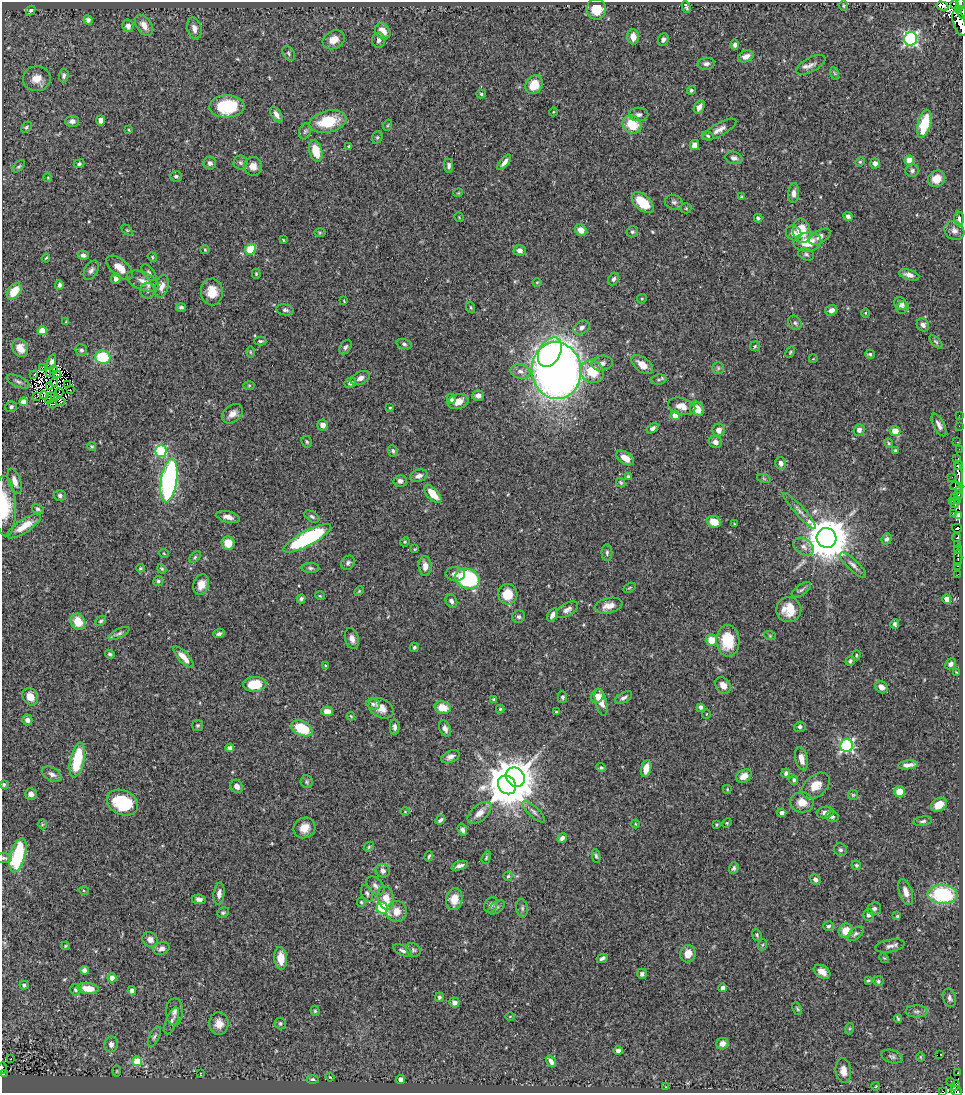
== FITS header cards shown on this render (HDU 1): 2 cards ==
NAXIS1  =                  961
NAXIS2  =                 1091

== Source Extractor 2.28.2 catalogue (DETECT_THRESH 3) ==
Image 961 x 1091 px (HDU 1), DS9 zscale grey, 1 PNG px = 1 image px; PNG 965 x 1095 px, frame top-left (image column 1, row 1091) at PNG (2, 2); each listed source drawn as its Kron ellipse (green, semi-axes under 4 px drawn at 4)
Background 0.731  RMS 0.023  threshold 0.0697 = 3 sigma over >= 5 px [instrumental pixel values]
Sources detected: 450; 12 with non-positive FLUX_AUTO (blend fragments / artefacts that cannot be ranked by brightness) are neither listed nor drawn; the other 438 listed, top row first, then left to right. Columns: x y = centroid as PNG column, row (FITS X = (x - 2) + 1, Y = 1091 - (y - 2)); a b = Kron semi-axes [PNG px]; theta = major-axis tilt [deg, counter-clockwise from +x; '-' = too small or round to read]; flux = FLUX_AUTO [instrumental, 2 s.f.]
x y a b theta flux
955 3 3 2 - 66
960 4 6 3 90 80
844 6 5 2 - 1.7
942 6 6 4 -18 170
686 7 6 3 -67 2.8
596 9 10 9 - 38
958 9 3 2 - 62
31 10 5 4 - 2.9
962 12 6 3 87 62
88 20 5 4 - 4.8
959 23 13 6 -71 320
144 25 12 7 -54 13
128 26 6 5 - 8.8
194 28 11 7 -75 7.9
383 31 9 7 -51 17
633 37 7 6 - 16
911 39 7 6 - 340
334 40 11 9 27 15
379 40 7 6 - 5.4
663 40 6 5 - 5
735 45 5 4 - 5
289 53 8 5 -54 3.6
746 56 8 5 21 9.3
706 64 8 6 6 5.4
811 65 16 7 28 9.2
834 73 6 4 -70 2.3
64 76 7 5 87 3.6
37 79 14 12 1 17
534 85 10 8 57 34
691 90 4 4 - 2.4
481 94 5 4 - 2.6
227 106 17 11 2 86
699 107 7 5 59 7.9
553 112 4 3 - 1.2
276 114 9 5 -58 8
639 114 10 6 -1 6.1
101 120 5 4 - 7.4
72 121 7 5 3 5.9
328 122 19 11 12 60
924 124 14 6 75 47
388 125 5 3 - 1.7
632 125 10 8 -32 41
26 127 6 4 49 3
719 129 19 6 29 10
129 130 3 2 - 1.4
305 131 8 6 72 3.7
708 136 6 4 -18 2.4
377 137 6 5 - 2.3
694 145 5 4 - 9.5
349 146 4 3 - 2.1
316 151 11 6 -74 36
734 158 8 6 -13 6.6
909 160 5 4 - 25
504 162 9 4 51 7.3
860 162 5 4 - 1.9
210 163 6 6 - 4.7
240 163 7 7 - 3.7
875 163 5 4 - 7.2
79 164 5 4 - 3
19 166 8 4 44 2.7
253 166 9 9 - 11
449 166 7 4 -81 4.3
912 171 6 6 - 4.2
176 176 6 5 - 3.7
48 178 4 3 - 1.3
937 179 9 8 - 21
458 193 5 3 - 1.2
794 193 10 5 85 6.8
741 197 3 3 - 1.5
643 202 13 7 -43 37
674 202 9 7 -16 4.6
686 208 5 5 - 2
848 216 5 4 - 4.3
459 217 5 3 - 1.3
758 218 4 3 - 2.7
959 219 7 4 -86 4.5
127 230 6 4 -44 1.8
581 230 6 5 - 13
802 231 12 8 -78 38
954 231 10 9 - 7.9
632 232 6 5 - 3.1
320 233 6 4 0 1.6
794 233 8 7 - 10
820 237 12 6 30 8.5
283 240 4 3 - 1.4
808 242 14 9 5 32
251 249 6 5 - 44
205 250 4 4 - 1.6
520 250 6 5 - 7.1
806 254 8 5 -20 3.4
83 255 5 4 - 4.9
152 257 5 4 - 1.9
46 258 4 2 - 1.5
120 268 16 8 -40 19
91 270 10 6 61 5.6
149 273 10 5 -51 4
256 274 5 4 - 1.6
909 275 10 5 -16 7.8
116 279 5 4 - 7.9
613 279 6 5 - 4.5
143 281 17 9 -22 14
537 282 5 3 - 1.4
59 285 5 4 - 4.1
162 286 11 6 75 11
14 291 9 6 51 35
148 291 8 7 - 5.6
212 292 13 11 -87 25
642 299 5 4 - 2
344 301 3 2 - 1.2
901 304 7 6 - 7
181 307 5 4 - 3.1
471 307 6 3 -71 1.9
903 308 6 5 - 3.3
285 310 9 5 -10 4.2
831 310 6 5 - 7.1
866 313 5 3 - 1.5
66 322 4 3 - 1.6
795 323 8 6 -51 3.9
923 325 7 6 - 6.2
581 328 9 6 32 6.3
42 331 4 4 - 36
260 341 6 3 -1 2.6
936 342 8 4 -44 2.8
404 344 8 5 -15 3.4
755 346 5 5 - 2
345 347 8 5 58 3.6
20 348 10 7 -61 16
81 350 6 5 - 3.7
250 352 5 3 - 1.6
550 352 16 10 60 92
790 352 6 4 64 1.9
870 354 4 4 - 3.1
103 357 7 6 - 78
813 359 4 2 - 0.95
51 362 8 4 72 4.8
602 363 11 7 7 7.8
642 365 12 7 -36 16
43 368 3 2 - 0.88
718 368 6 6 - 2.9
53 369 4 2 - 0.92
556 370 28 24 -83 1500
520 371 10 7 -13 9.5
49 372 3 2 - 1.1
592 372 12 10 -31 43
34 375 4 2 - 2.9
57 375 3 2 - 0.98
360 378 10 6 25 6.7
658 380 8 5 7 3.1
18 382 12 5 -25 4.6
54 383 4 2 - 0.91
350 383 6 5 - 5.6
68 385 2 2 - 1.6
249 385 6 4 0 1.8
50 387 2 2 - 1.3
70 390 2 2 - 0.73
59 392 4 2 - 1.4
44 395 4 2 - 1.2
478 396 6 5 - 7.1
37 397 3 2 - 1.8
55 397 2 2 - 1.7
50 398 6 2 60 0.14
451 399 5 4 - 3.1
23 402 4 4 - 14
60 402 4 3 - 3.3
458 402 10 7 13 17
53 404 5 2 - 4.1
682 406 14 8 -15 17
11 407 6 5 - 3.2
390 408 4 2 - 1.3
697 409 8 6 -48 22
232 414 11 8 39 12
675 415 4 4 - 20
959 415 2 2 - 1.1
323 425 5 5 - 8.5
939 425 12 5 -62 6.9
959 426 2 2 - 4.4
652 428 6 4 34 5.1
719 430 6 6 - 9.6
859 430 6 5 - 6.8
895 431 5 5 - 20
307 442 6 5 - 2.6
715 442 6 6 - 6.9
957 442 3 2 - 1.7
889 443 4 4 - 1.8
92 447 5 4 - 2
959 449 2 2 - 5.5
161 451 5 5 - 140
393 451 6 5 - 3.1
895 451 4 3 - 2.2
625 458 10 6 -34 17
957 459 4 2 - 2.5
781 463 6 5 - 7.8
958 466 4 3 - 34
959 474 11 3 -81 140
419 476 9 6 17 7.7
628 476 4 3 - 2.2
952 477 2 2 - 2.9
764 479 7 4 -19 2.5
169 480 22 8 81 380
15 481 13 6 -72 11
400 481 6 6 - 5.7
621 482 5 4 - 2.7
956 486 7 3 -2 29
959 491 3 2 - 4.5
433 494 11 5 -47 31
60 495 6 5 - 3.9
958 495 4 3 - 29
954 497 3 2 - 9.7
958 500 3 2 - 2.7
952 501 2 2 - 4.9
955 503 5 3 - 4.3
5 506 30 11 -88 46
38 509 6 4 -30 3
800 511 23 4 -48 8.8
953 513 3 3 - 24
959 515 3 3 - 5.9
228 517 12 5 -13 9.4
312 517 8 5 -33 3.6
714 522 7 5 -25 24
735 524 4 2 - 1.3
24 526 20 6 33 23
957 528 5 3 - 11
307 538 27 7 28 210
827 538 10 9 - 5900
956 538 4 3 - 81
887 539 6 5 - 3.9
405 542 5 4 - 1.8
228 543 7 6 - 26
958 545 3 3 - 68
804 547 11 7 -34 8.7
415 549 3 3 - 1.4
958 549 4 2 - 18
607 553 8 5 -90 3.8
164 554 5 3 - 1.3
195 557 7 4 46 2.6
958 558 8 2 90 18
348 563 8 6 54 4.1
853 565 17 5 -43 7.8
425 566 10 6 -87 12
958 566 3 2 - 21
140 568 4 3 - 1.9
310 568 9 5 -1 3.5
162 569 5 4 - 2.1
455 574 10 7 -5 9.3
958 574 3 2 - 4.7
467 579 12 10 -19 160
158 581 5 5 - 3.1
201 584 10 7 70 15
629 588 6 4 30 1.8
801 590 11 5 36 4.3
359 591 6 3 46 1.7
508 594 10 9 - 36
320 596 5 3 - 1.4
301 599 5 4 - 4.1
947 599 5 4 - 15
451 601 7 5 -60 4.8
608 606 14 7 13 14
567 610 12 6 31 7.7
789 610 12 12 - 28
553 615 7 4 58 7.9
519 617 6 6 - 3.8
101 621 6 4 43 2.5
78 622 8 7 - 29
895 624 5 4 - 3.7
119 633 11 4 26 4.3
219 634 6 4 19 3.5
770 636 6 4 -19 1.9
352 639 11 6 -74 8.9
711 640 6 5 - 23
728 641 16 11 -86 52
414 647 5 4 - 2.9
110 654 5 4 - 2.9
856 655 5 3 - 1.8
184 657 14 5 -48 15
850 661 5 4 - 3.1
951 664 6 5 - 5.1
325 666 4 4 - 1.8
957 672 4 2 - 1.4
255 684 11 7 2 44
723 685 9 7 -52 12
881 687 7 5 -38 8.3
597 696 7 6 - 8.1
30 697 9 7 -58 17
562 697 5 4 - 3.3
624 698 9 5 30 5.1
494 699 3 3 - 2.1
601 702 14 5 -76 17
373 704 7 5 -19 3.7
443 707 8 6 -11 24
700 707 4 3 - 5.2
381 708 13 9 -29 15
500 709 4 4 - 2
327 711 6 4 -3 14
556 712 4 4 - 1.5
706 714 5 3 - 1
351 716 4 3 - 1.5
27 720 5 5 - 6.9
198 725 5 5 - 2.4
395 727 8 5 -89 5.3
800 727 6 5 - 4.2
302 728 11 7 -26 52
445 729 8 5 -67 6.9
847 745 6 6 - 290
230 748 4 4 - 5.6
450 757 10 5 25 6.8
801 759 12 6 -77 15
77 760 18 7 78 76
908 765 10 4 6 9
601 768 5 4 - 2
646 768 9 5 77 15
786 773 5 4 - 4.4
52 774 11 6 -30 6.8
744 776 8 6 33 14
515 777 10 8 -49 2700
794 780 4 4 - 3.6
306 782 6 6 - 2.9
4 785 4 4 - 2.5
507 785 10 8 -49 4900
237 786 7 6 - 8.8
816 786 16 10 40 21
727 789 4 3 - 1.7
899 792 5 5 - 27
31 794 6 5 - 9.9
853 795 5 5 - 2
802 802 12 10 -7 19
122 803 16 12 -24 98
939 805 8 6 33 20
405 812 4 3 - 1.1
534 812 14 5 -43 6.2
825 812 8 6 10 8.5
479 813 14 8 40 14
782 813 4 4 - 5.8
832 816 6 5 - 5.2
440 820 5 3 - 3.6
923 821 9 4 9 3.6
727 823 5 4 - 1.9
42 824 5 3 - 1.5
635 824 4 3 - 1.4
717 824 3 3 - 2
304 828 11 10 - 19
462 830 6 4 -71 5.1
562 838 5 4 - 5.5
369 847 6 4 47 2.2
840 850 6 6 - 3.9
18 855 18 7 74 130
429 856 5 3 - 2.2
596 856 7 4 -80 2.7
4 858 8 5 -7 3.2
486 858 6 4 71 2.1
856 865 5 4 - 2.8
460 866 8 4 18 6.2
734 868 6 4 71 3.5
383 871 7 6 - 7.1
508 876 4 4 - 2.2
815 880 5 4 - 6.1
375 886 11 7 -45 6.2
84 891 5 3 - 1.4
906 892 13 6 -71 11
367 893 9 5 -66 3.7
219 894 11 5 83 7.7
943 894 15 9 -2 140
386 898 12 8 -76 18
199 899 7 4 -6 5.5
454 899 11 8 79 23
361 902 4 4 - 1.7
491 905 8 6 58 7.4
497 907 9 5 37 4.6
382 908 6 5 - 130
522 908 9 5 -81 3.4
874 909 7 6 - 4.9
397 911 10 10 - 17
223 912 6 5 - 2.7
869 915 6 5 - 5.2
897 916 4 4 - 1.7
829 926 5 5 - 3.3
845 931 7 6 - 19
855 934 9 5 39 4.5
757 935 6 4 -67 2.5
150 939 8 7 - 8.8
762 945 6 3 70 2.1
66 946 4 3 - 1.7
890 946 15 6 10 7.2
161 949 8 6 24 7.9
413 950 8 6 -38 3.4
402 951 10 5 -26 4.5
688 954 9 7 77 17
281 958 11 6 -86 21
602 958 6 3 28 3.9
884 958 5 4 - 1.7
84 970 4 4 - 6.5
822 972 9 6 -33 13
642 974 5 5 - 4.4
112 978 4 4 - 20
868 980 3 3 - 1.9
878 981 5 5 - 2.9
24 985 4 4 - 4.6
88 988 11 5 -7 22
723 988 4 4 - 7.1
76 990 6 6 - 4.4
132 991 4 4 - 5.6
439 997 5 4 - 2.7
949 998 9 6 -76 5.6
454 1002 5 5 - 6.8
797 1009 6 3 -64 2
315 1011 5 4 - 2.4
917 1011 11 6 0 5
174 1012 13 8 90 7.3
510 1016 5 3 - 1.3
898 1019 4 3 - 2
172 1021 14 5 69 6.1
280 1023 6 5 - 2.8
219 1024 11 9 -88 15
849 1029 5 3 - 1.8
154 1037 11 5 65 4.3
111 1044 8 6 77 8.2
722 1044 6 5 - 9.1
618 1051 4 4 - 4.8
940 1054 3 2 - 130
892 1057 11 6 -17 4.5
920 1057 5 3 - 1.4
11 1059 2 2 - 1.4
137 1061 5 5 - 63
551 1061 6 3 -54 7.6
2 1068 6 2 87 23
117 1071 5 3 - 1.5
843 1071 12 7 -84 12
3 1073 4 3 - 19
958 1073 3 2 - 6.3
201 1074 3 2 - 0.9
330 1077 4 2 - 1.1
313 1079 6 4 -2 3.3
401 1079 4 4 - 13
951 1081 4 3 - 5.8
955 1085 5 3 - 43
876 1086 4 3 - 1.1
666 1087 4 2 - 1.1
943 1091 3 2 - 5.3
956 1091 6 4 -26 61
At the frame edge (FLAGS 8, measured only in part): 12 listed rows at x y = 955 3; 960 4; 942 6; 962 12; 959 23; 5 506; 4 785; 4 858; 2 1068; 3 1073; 943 1091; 956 1091
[12 non-positive-flux detections neither listed nor drawn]